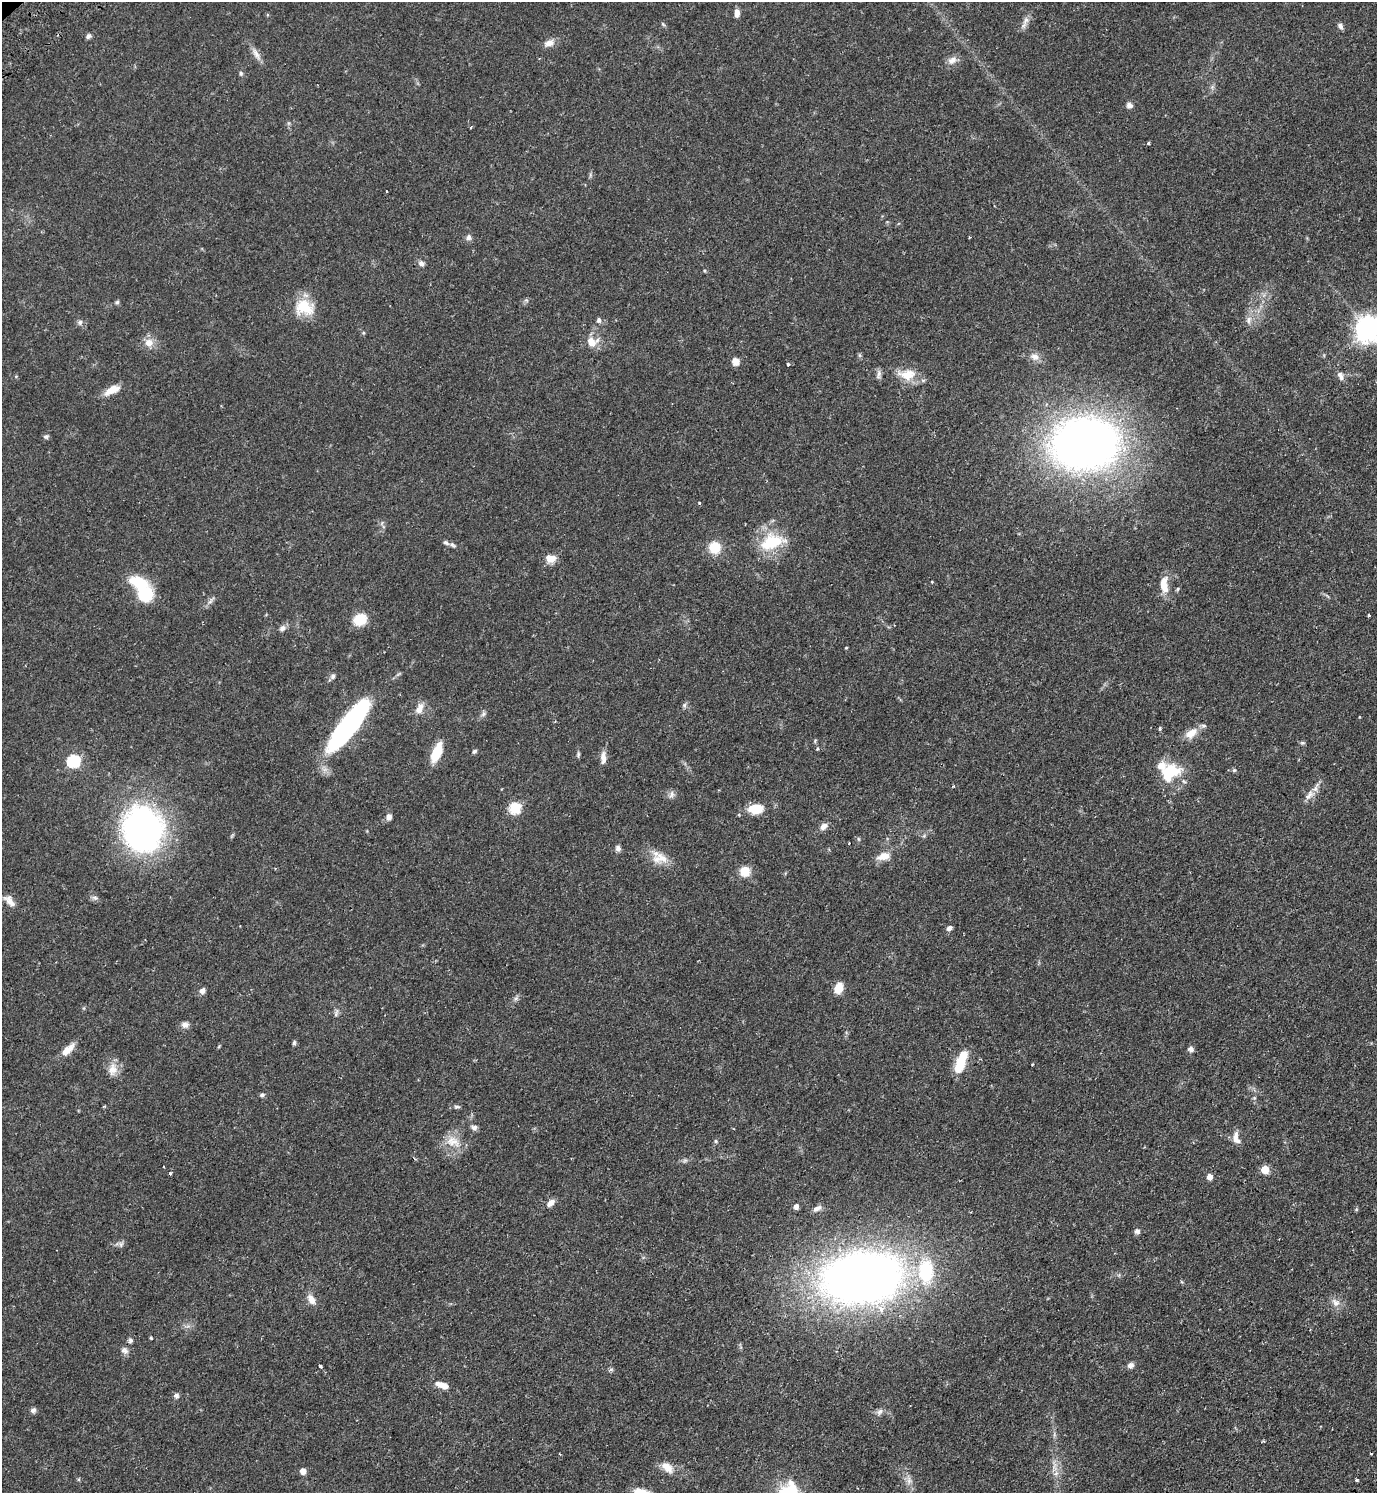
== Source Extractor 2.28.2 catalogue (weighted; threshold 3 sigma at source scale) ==
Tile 6 of 4 x 4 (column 2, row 2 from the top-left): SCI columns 1575-2949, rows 3029-4519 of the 6039 x 6055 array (HDU 1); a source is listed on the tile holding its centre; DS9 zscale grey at full resolution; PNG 1379 x 1495 px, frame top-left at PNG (2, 2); no overlay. Shown black and unused: <1% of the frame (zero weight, under 2 of 3 exposures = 3% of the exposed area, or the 3 px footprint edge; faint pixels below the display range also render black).
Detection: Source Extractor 2.28.2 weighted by HDU 2 'WHT'; one run over the whole footprint, this tile lists its part. Background 0.0499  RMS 0.0044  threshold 0.02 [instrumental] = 3 sigma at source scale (4.5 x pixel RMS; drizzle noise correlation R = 1.50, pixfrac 1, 0.05/0.05 arcsec/px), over >= 5 px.
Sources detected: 138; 2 inside a brighter object's white glare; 1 cosmic-ray / hot-pixel residue — not listed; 6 inside a brighter listed object's ellipse — not listed separately; the other 129 listed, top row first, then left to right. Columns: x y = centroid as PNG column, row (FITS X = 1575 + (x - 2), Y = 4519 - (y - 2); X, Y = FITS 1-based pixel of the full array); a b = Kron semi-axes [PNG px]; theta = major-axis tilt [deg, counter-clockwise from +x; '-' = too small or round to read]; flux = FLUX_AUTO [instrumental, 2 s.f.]
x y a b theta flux
737 13 10 6 88 2.2
1026 20 13 7 58 2.4
663 24 7 4 -45 0.59
1340 26 7 6 - 1.4
88 36 7 6 - 1.1
549 43 14 8 14 3.1
256 54 19 6 -58 2.9
952 60 13 9 35 2.8
241 73 6 5 - 0.74
1129 105 8 6 -28 1.6
471 127 4 3 - 0.45
1149 143 3 3 - 0.93
386 191 3 2 - 0.85
469 237 8 6 90 1.5
421 263 9 7 -21 1.5
705 271 5 3 - 0.44
526 300 6 4 -18 0.63
117 302 6 5 - 0.68
304 307 24 18 -17 13
599 320 7 6 - 1.1
1249 320 12 6 79 2
80 322 7 6 - 1.2
1368 329 10 8 27 440
363 333 5 4 - 0.53
149 342 9 8 - 4.2
591 342 14 11 -65 5
859 355 6 4 -71 0.62
1035 356 13 10 -26 3.1
736 362 9 8 - 2.9
788 364 3 3 - 1.1
879 374 13 5 78 1.5
906 376 24 11 -24 6.8
1341 376 12 7 -64 1.9
112 390 21 9 26 5.2
46 436 7 6 - 0.91
1085 443 41 31 6 400
699 503 3 3 - 0.62
446 542 9 5 -32 1.1
772 542 34 19 16 18
715 548 13 13 - 8.5
550 558 12 10 -6 4.2
138 582 22 13 -18 13
932 582 3 3 - 0.32
1164 584 20 9 -87 6.6
1178 589 6 4 87 0.51
145 594 13 13 - 19
210 601 11 4 57 1.2
1368 615 3 3 - 0.63
360 619 11 9 27 13
282 628 8 7 - 1.7
333 676 7 6 - 1.3
684 705 6 5 - 0.89
419 708 15 8 63 3.4
483 714 7 6 - 1.1
349 725 56 15 52 91
1160 729 5 3 - 0.62
1191 733 18 10 37 4.9
1302 743 7 4 0 0.64
817 749 4 4 - 0.53
474 751 6 5 - 0.8
437 752 19 9 69 12
578 754 7 5 82 0.75
603 758 18 7 -90 2.9
74 761 6 6 - 44
1172 770 22 16 -17 14
1234 770 6 5 - 0.61
671 794 11 5 67 1.3
1309 795 17 8 47 3.3
515 808 6 6 - 36
756 809 16 11 8 8.7
389 817 8 6 77 1.8
824 826 11 7 37 2.3
143 829 44 38 -80 130
858 839 6 4 -88 0.55
618 848 7 6 - 1.6
883 856 16 9 16 4.8
662 858 20 13 -33 6.1
745 871 11 10 - 6.4
95 898 8 6 -14 1.2
10 901 18 8 -48 3.4
949 928 7 5 30 1.5
838 988 13 10 66 4.8
202 991 7 6 - 1.8
336 1014 9 4 82 0.98
185 1025 9 8 - 2.1
294 1043 6 4 75 0.71
1191 1049 7 6 - 1.5
67 1050 19 8 41 4.6
960 1064 16 10 74 12
1032 1064 3 2 - 0.41
113 1070 18 12 83 4.5
262 1095 6 5 - 0.91
1254 1098 6 4 18 0.48
104 1106 5 3 - 0.4
457 1107 8 5 -3 0.89
474 1128 7 7 - 1.5
1236 1138 17 8 -80 3.4
716 1141 5 4 - 0.65
453 1142 20 12 0 6.4
685 1160 7 4 19 0.83
164 1166 2 2 - 0.42
1265 1169 5 5 - 11
170 1174 3 3 - 1.5
1210 1177 6 5 - 2.5
551 1203 9 6 43 2.8
796 1206 6 5 - 1.5
817 1208 12 6 30 1.8
1137 1231 7 7 - 1.3
121 1244 8 6 78 1.1
861 1277 90 56 6 300
311 1299 13 7 -62 3.5
1335 1303 12 9 -52 2.8
151 1338 5 3 - 0.46
130 1340 7 6 - 1
124 1350 10 8 -43 1.8
1130 1365 7 6 - 1.9
320 1366 3 3 - 7.4
611 1369 7 4 19 0.72
442 1385 16 7 -19 4
176 1396 6 6 - 1.4
33 1410 7 6 - 1.4
880 1412 10 7 56 1.5
1371 1453 3 2 - 0.31
666 1466 19 10 -11 4.6
303 1471 6 5 - 2.7
1056 1473 7 4 19 1
909 1480 11 6 88 2
1357 1480 4 4 - 0.52
641 1491 21 7 -10 4.3
Isophote crosses this tile's border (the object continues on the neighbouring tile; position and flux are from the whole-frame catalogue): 2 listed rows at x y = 1368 329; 641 1491